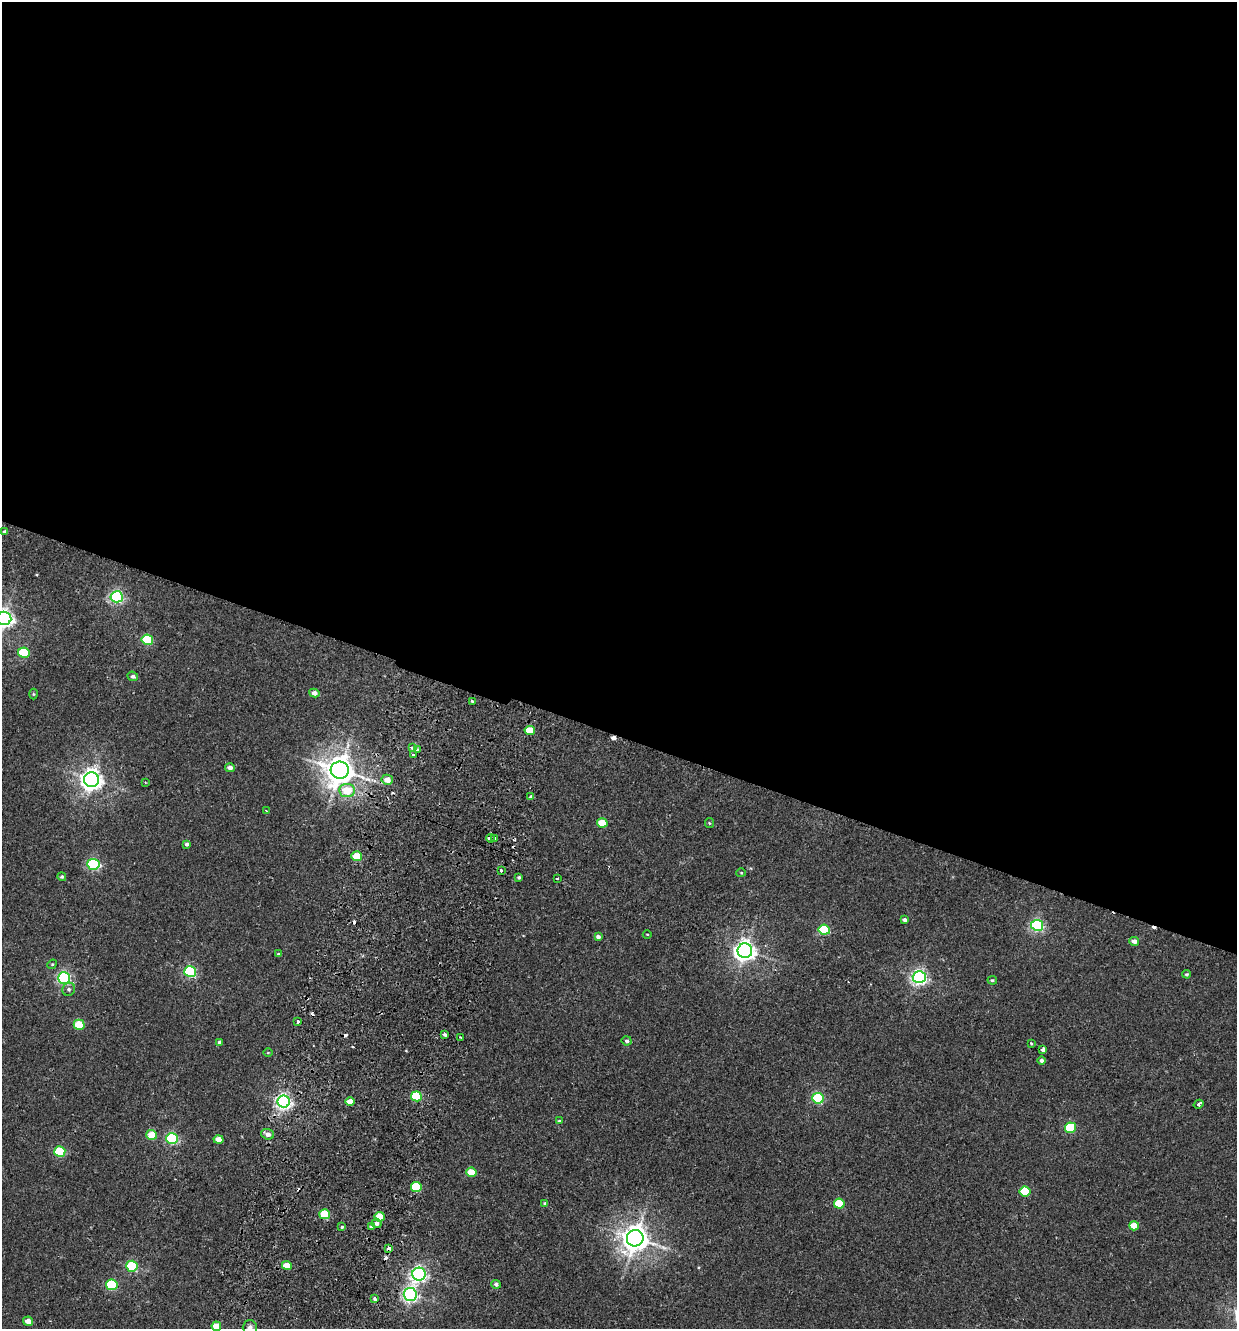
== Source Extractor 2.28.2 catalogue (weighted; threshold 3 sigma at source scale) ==
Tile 3 of 4 x 4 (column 3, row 1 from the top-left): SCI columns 2783-4017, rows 4005-5331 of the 5438 x 5356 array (HDU 1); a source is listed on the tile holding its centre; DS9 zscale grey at full resolution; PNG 1239 x 1331 px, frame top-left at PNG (2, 2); each listed source drawn as its Kron ellipse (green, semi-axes under 4 px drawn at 4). Shown black and unused: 56% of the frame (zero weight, under 2 of 3 exposures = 3% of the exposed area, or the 3 px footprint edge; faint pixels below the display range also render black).
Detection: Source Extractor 2.28.2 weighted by HDU 2 'WHT'; one run over the whole footprint, this tile lists its part. Background 0.026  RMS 0.0068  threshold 0.0307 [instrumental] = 3 sigma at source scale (4.5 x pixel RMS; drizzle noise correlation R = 1.50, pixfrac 1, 0.05/0.05 arcsec/px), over >= 5 px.
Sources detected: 102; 9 cosmic-ray / hot-pixel residue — neither listed nor drawn; the other 93 listed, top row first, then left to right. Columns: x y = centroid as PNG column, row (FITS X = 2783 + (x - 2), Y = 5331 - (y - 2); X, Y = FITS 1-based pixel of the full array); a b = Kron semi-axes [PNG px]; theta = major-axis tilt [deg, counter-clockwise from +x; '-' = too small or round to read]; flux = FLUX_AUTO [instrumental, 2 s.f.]
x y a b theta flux
5 532 4 3 - 1.7
117 597 6 5 - 120
4 618 7 6 - 320
147 640 6 5 - 39
24 653 6 5 - 36
133 676 5 4 - 1.8
314 693 5 4 - 4.2
33 694 5 3 - 0.65
472 701 3 3 - 0.96
530 730 5 4 - 15
412 748 4 3 - 3
417 750 3 3 - 1.4
413 755 3 3 - 2.5
230 768 5 4 - 3.3
340 770 9 8 - 1000
92 780 7 7 - 450
387 780 5 5 - 6.9
145 782 3 2 - 0.55
347 790 8 6 -7 16
531 797 4 3 - 1.5
266 810 3 2 - 0.66
602 823 5 4 - 19
709 823 5 4 - 0.84
490 838 4 3 - 3
495 839 3 3 - 2.3
187 844 4 4 - 1.6
357 856 5 5 - 19
93 864 6 5 - 83
501 871 3 3 - 2.8
741 873 4 4 - 0.63
62 877 4 4 - 1.1
519 877 3 3 - 1.1
557 878 3 3 - 1.8
904 920 4 3 - 1.8
1037 925 6 5 - 110
824 930 5 5 - 55
647 934 4 3 - 0.56
598 937 4 3 - 1.9
1134 941 5 4 - 3.7
745 951 7 7 - 420
278 954 4 3 - 0.84
52 964 5 4 - 0.83
190 971 6 5 - 89
1187 974 4 3 - 1
919 977 6 6 - 210
64 978 6 6 - 130
992 980 4 3 - 1.1
69 989 7 6 - 1.7
298 1021 3 3 - 2.4
79 1025 5 5 - 26
445 1035 3 3 - 1.4
461 1037 3 2 - 1.1
627 1041 5 4 - 1.6
220 1042 4 3 - 1.9
1031 1044 3 3 - 0.91
1043 1050 3 3 - 10
268 1053 4 3 - 0.5
1042 1060 4 4 - 1.8
416 1096 5 5 - 52
818 1098 6 5 - 74
284 1102 6 6 - 220
350 1102 5 4 - 8
1199 1104 5 3 - 3.1
559 1121 4 3 - 0.72
1071 1128 5 5 - 39
268 1134 6 5 - 3.2
152 1135 5 5 - 16
172 1139 6 5 - 82
218 1140 5 4 - 8
60 1151 5 5 - 39
471 1172 5 4 - 17
416 1187 5 5 - 41
1025 1191 5 5 - 32
545 1203 4 4 - 1
839 1204 5 5 - 25
325 1214 5 5 - 28
379 1217 5 4 - 15
376 1223 5 4 - 2.4
342 1226 3 3 - 3.7
1134 1226 5 4 - 14
371 1227 4 3 - 1.1
635 1238 8 8 - 830
389 1248 4 3 - 3.7
132 1266 5 5 - 52
287 1266 5 4 - 11
419 1274 6 6 - 220
496 1284 5 4 - 1.6
112 1285 5 5 - 48
410 1294 6 6 - 190
375 1299 3 3 - 5.8
28 1321 5 4 - 4.7
216 1326 5 4 - 11
250 1327 7 7 - 2.4
Overlapping masked pixels (flux is a lower limit): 1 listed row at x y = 389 1248
Isophote crosses this tile's border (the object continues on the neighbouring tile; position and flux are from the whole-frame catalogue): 3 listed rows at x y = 4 618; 216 1326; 250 1327